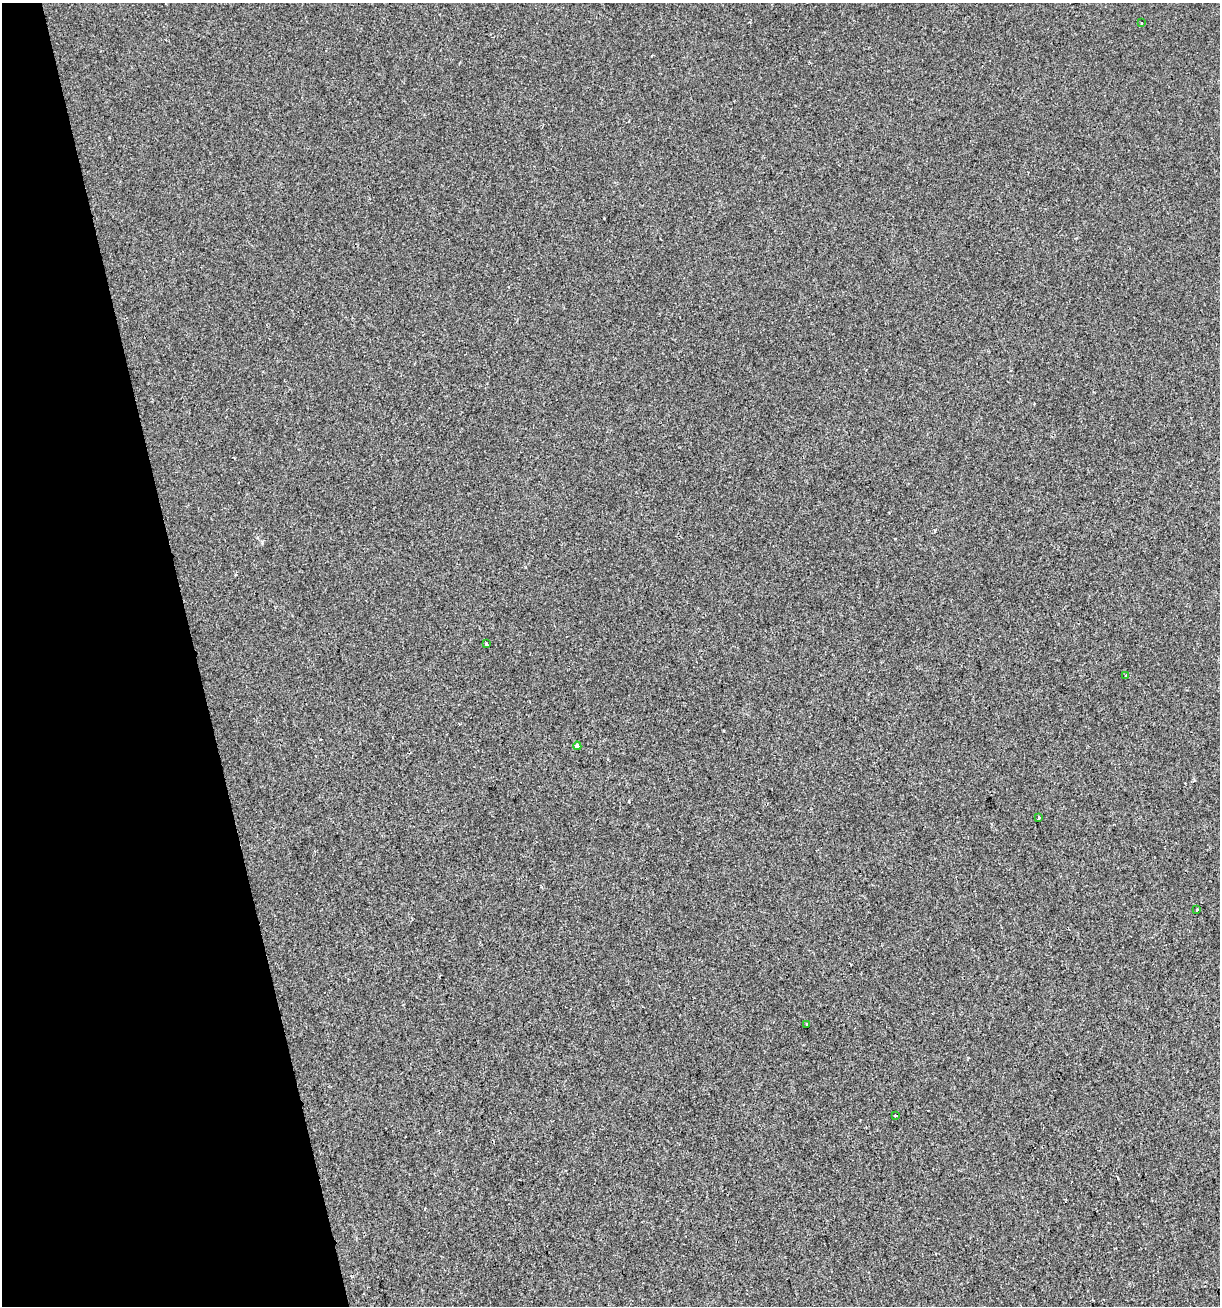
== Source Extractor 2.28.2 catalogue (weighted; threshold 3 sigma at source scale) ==
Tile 5 of 4 x 4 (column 1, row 2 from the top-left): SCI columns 51-1268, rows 2609-3912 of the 5022 x 5216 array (HDU 1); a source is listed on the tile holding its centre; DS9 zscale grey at full resolution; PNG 1222 x 1308 px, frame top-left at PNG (2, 3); each listed source drawn as its Kron ellipse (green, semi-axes under 4 px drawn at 4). Shown black and unused: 16% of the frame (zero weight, under 2 of 3 exposures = <1% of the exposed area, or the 3 px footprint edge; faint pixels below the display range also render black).
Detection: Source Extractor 2.28.2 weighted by HDU 2 'WHT'; one run over the whole footprint, this tile lists its part. Background 5.62e-04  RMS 0.0042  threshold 0.0189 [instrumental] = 3 sigma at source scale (4.5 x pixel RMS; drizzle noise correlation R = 1.50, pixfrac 1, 0.0396/0.0396 arcsec/px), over >= 5 px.
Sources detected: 9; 1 cosmic-ray / hot-pixel residue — neither listed nor drawn; the other 8 listed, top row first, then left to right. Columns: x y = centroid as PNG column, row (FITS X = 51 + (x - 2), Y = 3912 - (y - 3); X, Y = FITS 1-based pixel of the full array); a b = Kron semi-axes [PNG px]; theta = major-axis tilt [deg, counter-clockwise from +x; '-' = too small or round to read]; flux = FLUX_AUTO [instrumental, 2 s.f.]
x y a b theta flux
1141 23 3 3 - 2.3
486 643 3 2 - 0.33
1126 676 3 2 - 0.42
577 746 4 4 - 2.3
1038 817 3 3 - 2.3
1197 910 3 3 - 0.54
806 1025 4 3 - 1.5
895 1116 3 2 - 0.77